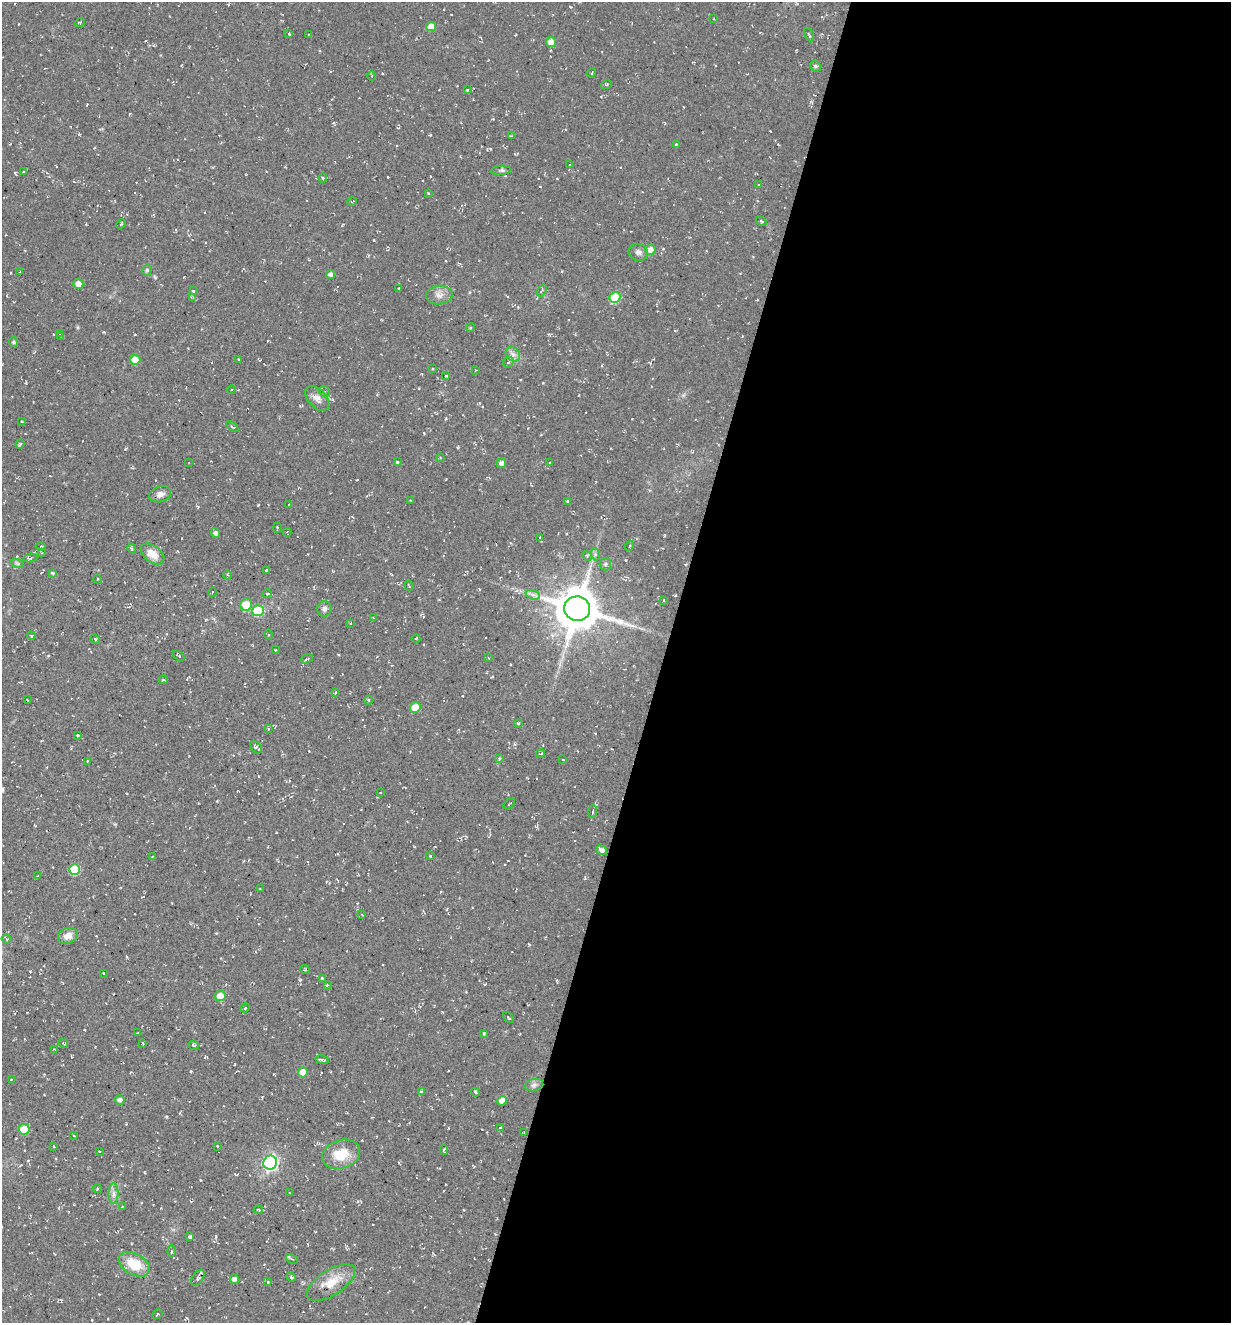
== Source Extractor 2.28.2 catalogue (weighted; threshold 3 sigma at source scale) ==
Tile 12 of 4 x 4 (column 4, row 3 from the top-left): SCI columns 3943-5171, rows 1343-2663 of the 5354 x 5304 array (HDU 1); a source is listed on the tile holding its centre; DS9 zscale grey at full resolution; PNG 1233 x 1325 px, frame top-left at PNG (2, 2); each listed source drawn as its Kron ellipse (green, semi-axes under 4 px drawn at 4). Shown black and unused: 46% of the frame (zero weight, under 2 of 3 exposures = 3% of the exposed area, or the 3 px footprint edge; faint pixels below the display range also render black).
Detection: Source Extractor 2.28.2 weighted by HDU 2 'WHT'; one run over the whole footprint, this tile lists its part. Background 0.0401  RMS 0.011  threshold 0.0517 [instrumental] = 3 sigma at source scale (4.5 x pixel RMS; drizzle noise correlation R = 1.50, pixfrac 1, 0.05/0.05 arcsec/px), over >= 5 px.
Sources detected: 182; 11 cosmic-ray / hot-pixel residue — neither listed nor drawn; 2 inside a brighter listed object's ellipse — not listed separately; the other 169 listed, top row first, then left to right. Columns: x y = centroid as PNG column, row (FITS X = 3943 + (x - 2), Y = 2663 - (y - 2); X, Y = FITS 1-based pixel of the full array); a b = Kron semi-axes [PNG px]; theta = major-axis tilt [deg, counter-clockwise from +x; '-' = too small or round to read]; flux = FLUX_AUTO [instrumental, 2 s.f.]
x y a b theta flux
714 19 3 3 - 0.88
80 22 5 3 - 1
431 26 5 4 - 12
289 34 3 3 - 1.6
809 34 7 3 -65 1.2
308 35 3 2 - 1.5
551 42 5 5 - 9.5
815 66 5 5 - 2.4
592 73 5 3 - 0.98
372 76 5 3 - 1.2
606 85 5 3 - 1.2
467 90 4 2 - 0.81
512 136 4 3 - 0.99
676 144 3 3 - 1.9
569 165 2 2 - 0.63
501 170 10 4 5 2.7
23 172 4 2 - 0.92
323 178 4 4 - 1.2
758 185 3 3 - 0.88
428 193 4 2 - 0.81
352 201 5 3 - 1.1
761 221 5 3 - 1.1
121 224 5 3 - 1.2
650 250 5 5 - 9.2
638 252 9 8 - 4
147 270 5 4 - 1.9
20 272 2 2 - 0.95
331 274 4 4 - 4
78 284 5 5 - 9.4
399 288 3 3 - 1.6
542 290 6 3 57 1.4
193 291 3 2 - 1.3
439 295 13 9 8 7.5
193 297 4 3 - 0.94
615 297 6 5 - 51
470 328 4 3 - 1.1
59 334 3 2 - 0.71
61 336 3 2 - 0.85
14 342 5 4 - 2.3
513 354 8 6 -43 4.6
238 359 3 2 - 0.93
135 360 5 5 - 21
508 362 6 4 44 2.1
432 369 3 2 - 0.86
475 370 3 2 - 0.83
446 376 2 2 - 1
231 390 4 3 - 1.2
325 392 6 5 - 2.6
317 398 15 9 -48 7.2
21 421 2 2 - 0.94
232 427 7 3 -36 1.4
20 444 4 3 - 1.3
440 457 3 3 - 1
397 462 3 3 - 1.8
550 462 4 3 - 0.87
189 463 3 2 - 0.67
501 463 5 5 - 4.1
160 494 11 8 15 5.7
411 501 4 3 - 0.98
567 501 3 3 - 1
289 504 3 2 - 0.67
277 528 5 2 - 1.3
287 532 4 2 - 1.2
216 533 5 4 - 3.2
540 537 2 2 - 0.92
629 546 5 3 - 1.1
41 547 5 3 - 1.3
132 549 5 3 - 1.4
42 553 4 4 - 1.2
152 554 13 8 -37 13
595 554 6 4 -71 1.9
587 556 5 4 - 1.6
30 558 7 4 8 1.9
17 563 6 4 -19 1.6
605 564 6 5 - 2.1
266 570 3 2 - 0.98
52 573 3 3 - 2.4
228 575 4 3 - 1
97 579 4 3 - 0.83
409 586 5 2 - 0.93
212 592 5 3 - 0.8
267 594 4 4 - 1.1
533 595 7 4 -19 3.2
664 600 3 2 - 1.1
246 605 6 5 - 23
324 609 7 7 - 3.5
577 609 13 12 - 4300
258 611 5 5 - 55
373 618 2 2 - 0.73
351 623 3 2 - 0.7
269 635 5 3 - 1
31 636 4 4 - 1.4
416 638 4 3 - 0.83
95 639 5 3 - 1.4
275 650 2 2 - 0.73
179 656 6 2 -39 1.3
489 658 4 2 - 0.8
307 659 6 3 17 1.6
163 680 4 3 - 1.3
335 692 4 3 - 1.1
27 700 3 2 - 0.85
368 700 4 3 - 0.99
415 707 5 5 - 16
518 723 3 3 - 1
268 729 3 3 - 1.2
77 735 2 2 - 1.1
256 747 7 5 -44 2.8
541 754 4 2 - 0.97
499 759 4 4 - 1.2
563 759 3 2 - 0.96
87 761 3 2 - 1.2
380 793 3 2 - 0.83
509 804 6 2 32 0.89
593 811 6 3 86 1.5
602 850 5 4 - 4.7
430 856 3 2 - 1.3
153 857 3 3 - 1.4
75 869 5 5 - 49
37 876 3 2 - 0.71
260 889 2 2 - 0.85
362 915 4 2 - 0.63
68 936 10 7 22 9
6 939 5 4 - 1.4
305 969 5 3 - 1.3
103 973 3 2 - 0.97
322 979 3 3 - 1.5
327 985 3 3 - 0.84
220 996 5 5 - 16
245 1008 5 3 - 1
508 1017 6 2 -45 1.2
138 1033 2 2 - 0.77
484 1034 3 2 - 1
63 1043 5 3 - 1
143 1044 3 2 - 0.74
194 1045 5 3 - 1.6
54 1049 3 2 - 0.93
322 1060 6 2 -12 2.1
303 1072 5 5 - 15
11 1080 2 2 - 0.88
534 1085 9 6 11 3.7
421 1091 4 4 - 1.4
475 1092 4 2 - 1.3
120 1100 5 4 - 4.3
502 1101 5 4 - 7.7
500 1128 4 3 - 1.2
24 1129 5 5 - 32
524 1133 3 2 - 0.92
74 1136 3 2 - 0.88
53 1146 3 2 - 0.83
217 1146 3 3 - 0.98
444 1150 5 3 - 1.5
99 1151 2 2 - 0.87
341 1154 19 14 18 25
270 1163 7 7 - 290
97 1189 4 3 - 1.2
289 1193 3 2 - 0.68
114 1194 10 5 -90 4.1
122 1207 2 2 - 0.96
258 1210 5 3 - 1.3
190 1237 3 3 - 1.9
171 1251 6 4 -88 1.4
292 1259 6 3 -27 1.2
134 1264 17 10 -30 30
291 1277 5 4 - 1.6
198 1278 9 5 58 2.8
234 1279 5 4 - 4.9
268 1282 4 3 - 0.96
331 1283 27 12 33 21
157 1314 5 3 - 1.2
Unlisted compact peaks at least as high as the median listed source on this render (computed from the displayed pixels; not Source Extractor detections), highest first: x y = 300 980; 529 945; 77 327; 374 240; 125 449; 424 433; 191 1071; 15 173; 216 1236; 650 363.